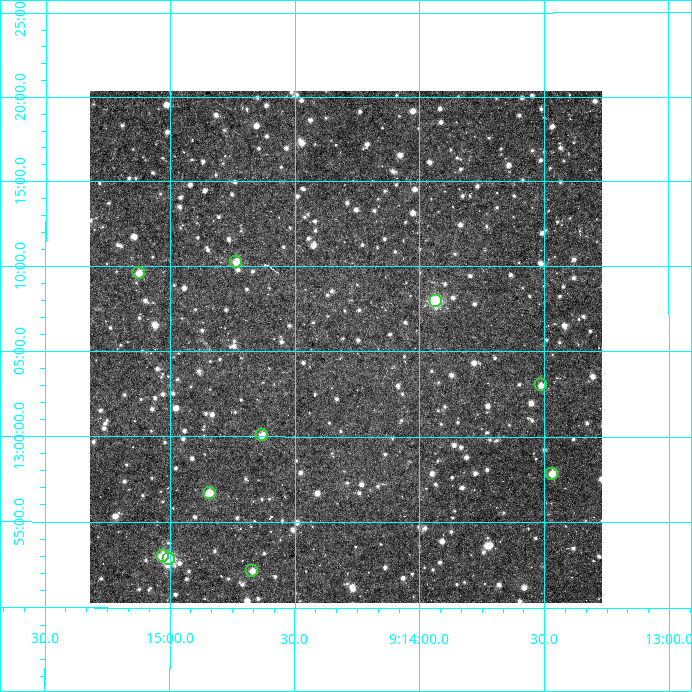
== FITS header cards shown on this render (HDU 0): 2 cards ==
NAXIS1  =                  512
NAXIS2  =                  512

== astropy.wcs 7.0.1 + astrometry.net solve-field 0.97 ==
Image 512 x 512 px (HDU 0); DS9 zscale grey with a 90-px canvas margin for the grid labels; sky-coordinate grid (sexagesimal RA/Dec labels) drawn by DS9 from the SOLVED WCS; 10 Tycho-2 reference stars matched to detected sources circled (green)
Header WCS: RA---TAN/DEC--TAN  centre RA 09:14:18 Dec +13:05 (138.57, +13.09 deg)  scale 3.52 arcsec/px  FOV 30.0' x 30.0'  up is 0 deg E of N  parity normal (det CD < 0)
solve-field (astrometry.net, Tycho-2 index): VERIFIED the header's WCS against the Tycho-2 star catalogue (verified at 2 index scales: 9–10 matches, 0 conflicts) and refined it, rather than solving blind
Solved WCS: RA---TAN-SIP/DEC--TAN-SIP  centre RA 09:14:18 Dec +13:05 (138.57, +13.09 deg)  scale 3.52 arcsec/px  FOV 30.0' x 30.1'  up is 0 deg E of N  parity normal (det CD < 0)
The solver's refit moves the header's centre by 1.6 arcsec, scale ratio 1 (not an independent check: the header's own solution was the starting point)
Tycho-2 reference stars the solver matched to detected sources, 10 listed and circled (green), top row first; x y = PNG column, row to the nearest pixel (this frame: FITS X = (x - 90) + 1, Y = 512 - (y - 91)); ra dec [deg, ICRS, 3 dp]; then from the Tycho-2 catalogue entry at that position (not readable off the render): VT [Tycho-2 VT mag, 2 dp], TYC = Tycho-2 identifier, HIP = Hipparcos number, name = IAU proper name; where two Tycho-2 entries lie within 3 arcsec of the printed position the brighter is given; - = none
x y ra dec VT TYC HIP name
236 262 138.684 +13.171 11.09 825-748-1 - -
139 273 138.781 +13.160 11.83 825-350-1 - -
436 301 138.484 +13.133 10.21 825-418-1 45300 -
541 385 138.378 +13.050 11.88 825-828-1 - -
262 435 138.658 +13.001 11.97 825-674-1 - -
552 474 138.367 +12.964 11.02 825-694-1 - -
210 493 138.710 +12.945 11.14 825-523-1 - -
163 556 138.756 +12.883 10.72 825-963-1 - -
169 559 138.751 +12.881 10.36 825-1091-1 - -
252 571 138.667 +12.869 12.36 825-869-1 - -